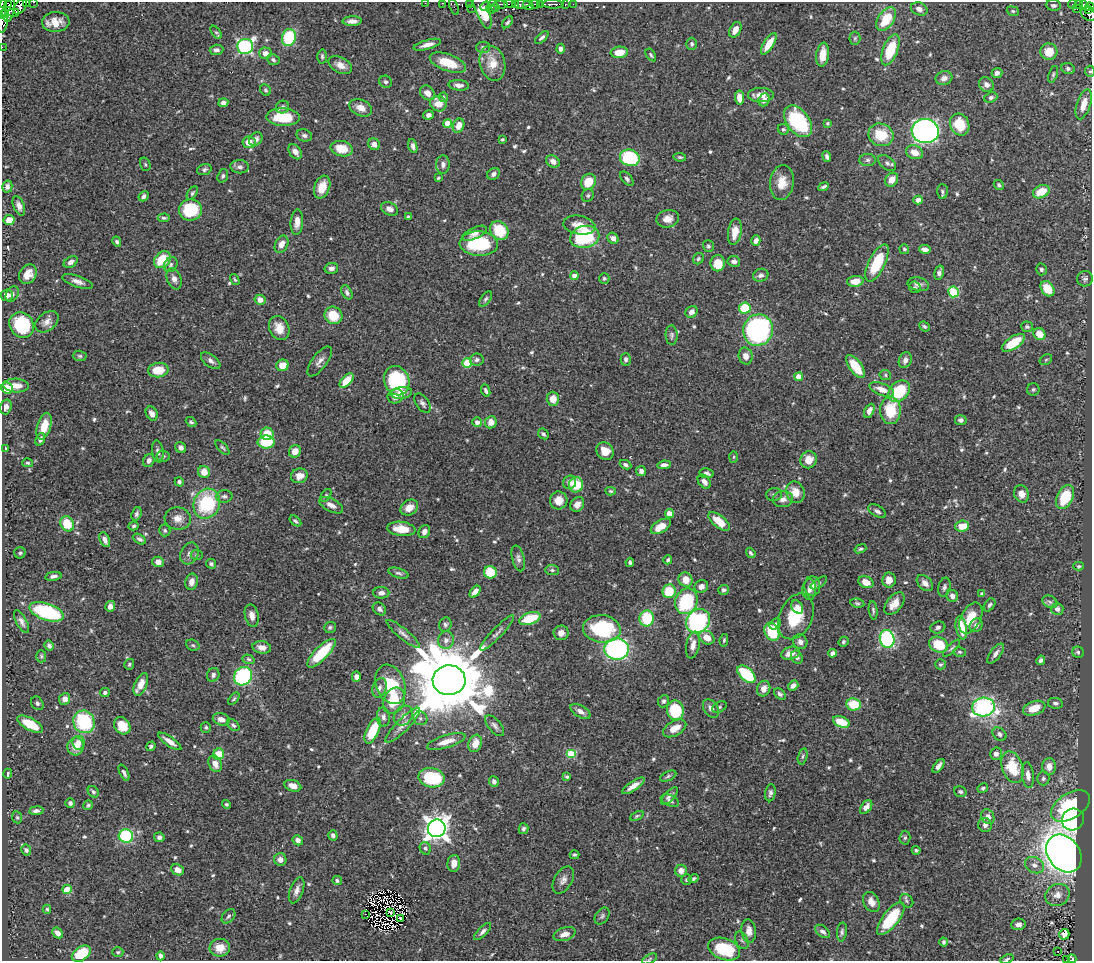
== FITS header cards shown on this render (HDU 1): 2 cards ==
NAXIS1  =                 1090
NAXIS2  =                  959

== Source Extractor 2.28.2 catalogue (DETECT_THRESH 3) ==
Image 1090 x 959 px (HDU 1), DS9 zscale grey, 1 PNG px = 1 image px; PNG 1094 x 963 px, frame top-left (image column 1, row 959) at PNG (2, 2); each listed source drawn as its Kron ellipse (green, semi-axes under 4 px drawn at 4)
Background 0.407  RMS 0.015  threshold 0.0442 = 3 sigma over >= 5 px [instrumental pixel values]
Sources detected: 636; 8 with non-positive FLUX_AUTO (blend fragments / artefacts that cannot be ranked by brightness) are neither listed nor drawn; of the other 628, the 500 brightest by FLUX_AUTO listed and drawn (128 fainter detections omitted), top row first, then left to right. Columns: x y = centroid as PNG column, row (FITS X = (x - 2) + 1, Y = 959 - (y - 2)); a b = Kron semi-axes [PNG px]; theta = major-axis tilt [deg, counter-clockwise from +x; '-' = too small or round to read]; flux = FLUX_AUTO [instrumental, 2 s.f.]
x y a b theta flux
27 2 2 2 - 19
33 2 3 2 - 9.4
9 3 3 2 - 28
425 3 2 2 - 3.2
443 3 3 2 - 7
469 4 3 3 - 25
501 4 7 2 0 62
510 4 6 3 -6 26
516 4 3 3 - 22
521 4 9 4 6 23
535 4 4 3 - 58
541 4 3 2 - 6.6
553 4 11 3 -2 19
565 4 3 3 - 20
573 4 2 2 - 2.5
1072 4 4 3 - 6.2
1078 4 4 3 - 9.4
481 5 25 7 -71 40
528 5 5 4 - 190
1053 5 7 5 -6 2.4
1083 5 3 3 - 17
20 6 9 5 56 48
492 6 7 5 74 8.5
454 7 8 4 -71 7.8
485 7 5 3 - 40
1090 7 4 3 - 22
472 8 3 2 - 5.3
496 8 2 2 - 3.2
2 9 9 4 83 200
919 9 8 6 -22 6
1077 9 2 2 - 1.7
9 10 12 6 80 140
1088 10 3 2 - 3
1013 11 6 4 -22 1.6
3 13 7 3 -40 110
14 13 5 3 - 62
1089 14 8 6 -35 43
886 19 13 7 56 33
2 21 11 5 85 45
352 21 9 5 1 6.1
56 22 13 10 3 12
507 22 7 4 49 1.9
735 30 8 5 62 7.6
216 32 7 4 -54 1.6
542 37 8 4 41 2.5
289 38 9 7 76 57
855 38 6 5 - 2
692 44 6 5 - 2.2
769 44 12 5 58 18
427 45 14 4 16 6.2
2 47 2 2 - 3.2
245 47 8 7 - 190
483 47 7 5 1 3
561 49 5 4 - 3.7
216 50 7 5 5 3.6
890 50 16 7 69 41
619 52 8 5 5 16
1049 52 8 8 - 18
265 53 6 6 - 6.7
651 55 7 4 -57 1.9
823 55 12 6 83 14
322 57 7 5 -86 2
273 60 6 5 - 2.4
448 63 19 8 -20 27
492 63 18 12 -76 20
340 65 12 7 -28 8.1
1068 68 7 5 -23 2.9
1090 71 6 5 - 1.6
997 73 5 5 - 4.2
1053 74 8 4 72 1.9
944 78 8 7 - 6.1
386 82 6 6 - 2.6
986 84 8 6 -44 5
459 85 10 5 -5 6
265 90 6 5 - 1.7
427 93 8 6 -43 6.3
761 95 13 7 0 10
443 97 5 4 - 1.8
739 97 7 4 -83 11
991 97 6 5 - 2.6
764 100 7 5 68 4.9
223 103 5 4 - 4
438 104 8 7 - 13
1084 104 15 7 72 13
283 107 7 6 - 3
361 108 12 8 -25 9.2
428 115 5 4 - 3
283 117 16 9 -1 32
798 121 18 11 -52 87
828 123 3 3 - 1.8
448 124 4 4 - 18
960 125 11 9 -65 27
458 126 7 5 66 11
783 129 6 5 - 1.7
925 131 13 12 - 510
304 135 8 6 -14 3
881 135 13 11 -21 27
256 139 7 6 - 4.3
502 140 4 3 - 1.5
249 142 6 6 - 11
374 144 6 5 - 5.3
413 146 7 4 -75 4.1
342 149 11 7 -13 21
295 152 8 5 -52 6.1
914 152 9 6 -21 12
680 157 6 4 -7 1.5
827 157 5 4 - 2.8
630 158 10 8 -16 74
868 160 8 6 3 2.9
553 161 7 5 -35 5.8
887 163 10 6 -37 4
145 164 7 5 -74 1.7
443 165 9 6 87 4
240 167 9 6 -6 4.3
204 170 7 5 20 2.4
493 174 6 5 - 3.3
223 176 7 5 72 2.3
438 178 4 3 - 1.6
627 179 8 5 -50 2.7
892 180 7 6 - 9.6
588 182 8 7 - 18
782 183 17 12 83 16
999 185 5 4 - 1.9
7 187 6 5 - 4.4
322 187 11 7 69 15
824 187 6 3 27 2.1
942 191 7 5 -88 2.3
1041 192 9 6 28 19
192 193 7 4 56 1.8
588 195 6 5 - 1.9
144 196 5 4 - 3.3
918 200 4 4 - 6
19 206 10 5 -68 4.9
389 209 9 6 -25 6.6
190 210 11 10 - 54
408 217 4 3 - 1.6
164 218 6 3 4 1.8
668 219 11 8 14 7.8
9 220 5 5 - 11
297 222 13 6 86 7.3
579 225 16 9 -10 13
499 230 10 8 -51 32
735 232 13 6 81 14
475 233 13 5 25 5.3
585 237 15 11 11 86
613 238 6 5 - 5.7
756 240 5 4 - 4.5
117 242 5 4 - 2.1
282 244 9 6 64 7.8
479 244 19 12 -3 67
708 246 6 5 - 2.1
904 249 5 4 - 1.7
925 249 6 4 -10 6.5
698 259 6 5 - 1.8
162 260 9 7 47 29
734 261 6 5 - 3.7
71 262 7 5 31 4.3
718 263 8 7 - 17
877 263 20 8 64 48
171 265 8 6 59 2.5
331 268 7 5 12 4
1041 269 6 5 - 2.6
939 273 7 4 76 3.9
28 274 10 8 56 10
761 275 8 6 17 4.3
574 276 4 4 - 10
604 278 5 5 - 1.7
174 279 11 7 -69 5.3
1085 279 8 7 - 2.8
235 280 6 4 -58 1.6
78 281 16 5 -20 6
855 281 8 5 6 12
918 284 11 6 -11 5.3
915 287 6 5 - 1.9
1048 289 8 6 -53 24
347 292 7 5 -62 3.1
953 292 5 5 - 73
12 294 8 6 63 4
7 295 6 6 - 6.5
486 299 9 4 53 2.2
260 300 5 5 - 7.3
745 308 6 5 - 35
691 312 6 5 - 5.3
333 315 9 8 - 26
47 322 13 8 39 6.7
22 325 13 11 -55 53
924 326 5 4 - 1.8
1027 327 6 5 - 2.5
279 328 12 9 -66 13
758 330 16 15 - 210
1039 334 6 5 - 14
672 335 10 6 -88 2.8
1013 343 13 6 33 35
80 356 7 5 -2 2
746 356 8 7 - 5.6
626 359 6 5 - 2.9
477 360 7 6 - 3.1
905 360 8 6 67 4.7
1046 360 7 4 31 1.6
211 361 11 6 -38 3.9
320 361 18 7 54 6.2
467 363 5 4 - 38
282 365 6 5 - 13
855 366 13 6 -53 31
158 370 10 7 6 21
885 375 6 5 - 1.6
799 377 4 4 - 17
347 381 9 5 47 20
397 381 15 12 -69 100
16 385 13 7 -3 10
7 388 6 5 - 17
882 389 13 6 -21 10
1033 389 6 6 - 1.8
486 390 6 3 -67 2.5
899 391 12 9 45 44
401 393 11 5 7 7.8
395 396 8 7 - 6.6
553 399 7 6 - 11
422 403 11 6 -56 3.8
6 407 7 5 74 4
890 410 13 10 -90 37
869 411 7 4 63 5.5
152 414 7 5 -60 6.2
961 420 6 5 - 3.2
191 422 6 4 -41 2
477 422 5 5 - 5.5
491 422 6 6 - 8.5
44 426 14 7 74 15
267 434 6 6 - 22
543 434 6 4 -44 2.7
40 439 6 4 68 2.9
266 442 8 6 0 39
181 448 6 5 - 3.6
222 448 9 4 -46 1.9
5 449 4 3 - 1.8
158 451 11 5 -82 3.4
295 451 6 6 - 9.8
605 451 9 8 - 13
163 456 6 5 - 2.1
734 457 6 4 88 1.6
149 460 7 5 66 4.4
808 460 8 8 - 13
28 463 5 4 - 1.5
625 465 6 4 -26 2.8
664 465 7 4 7 4.9
641 471 5 5 - 3.8
204 472 6 6 - 12
707 473 7 5 -9 3.1
299 476 8 7 - 7.9
179 482 5 4 - 2.6
570 482 7 6 - 6.7
704 482 8 5 -49 5.9
576 485 7 7 - 27
611 491 5 4 - 1.5
795 492 11 9 -70 14
1021 494 9 7 -69 7.6
326 495 7 4 54 1.8
774 495 8 6 3 2.6
224 496 8 6 4 3.2
1065 497 12 8 63 33
783 499 10 8 6 6
559 500 9 9 - 9.4
207 504 15 13 66 75
577 504 8 6 51 6.1
331 505 13 6 -28 6.1
409 508 9 7 32 11
877 511 10 5 -31 3.6
136 514 7 4 71 2.5
669 514 4 4 - 8.8
178 519 13 11 -7 9.2
295 521 7 4 -37 2.2
719 521 13 6 -39 20
67 524 8 6 -59 33
134 526 5 4 - 1.6
661 526 11 6 32 14
962 526 7 5 3 17
401 529 14 7 -6 19
165 530 6 5 - 2
424 532 7 5 62 5.1
139 539 7 4 -29 2.8
105 540 8 5 -65 5
860 549 6 3 20 1.8
20 553 6 5 - 1.8
189 553 11 8 62 5.2
751 553 5 3 - 1.9
197 555 6 5 - 1.5
518 558 13 6 -76 4.1
668 560 4 3 - 2
158 562 6 5 - 6.7
630 562 4 3 - 1.9
211 564 5 4 - 2.3
1079 566 5 4 - 1.6
552 570 7 5 -1 2.3
490 572 6 6 - 28
398 573 10 4 -18 2.6
53 576 8 4 10 3.3
686 580 7 7 - 12
889 580 7 6 - 9.7
191 582 8 6 78 7.9
866 582 8 5 -23 11
819 583 9 4 34 1.9
925 583 9 6 -43 5.1
701 586 7 6 - 4.8
812 586 9 8 - 5.4
944 587 10 6 76 3
724 590 5 5 - 2.7
809 590 10 6 90 5.6
669 591 7 6 - 29
475 592 7 4 47 8.6
381 593 8 5 -1 4.5
982 594 4 4 - 2.3
952 596 6 5 - 4.8
686 601 13 11 66 76
1050 602 8 6 -28 2.6
857 603 7 4 -10 1.7
894 604 13 7 50 11
990 605 7 5 54 2.2
110 606 6 5 - 5.9
797 607 7 5 -55 4
379 609 7 5 -41 3.4
1057 609 6 6 - 3.9
873 610 9 3 -83 2
47 612 18 8 -19 100
252 616 11 7 -77 6.7
796 616 24 16 65 36
647 618 8 7 - 46
971 618 17 9 63 20
530 619 11 6 19 32
698 621 13 11 50 150
21 622 12 5 -62 4.3
775 624 6 5 - 2.8
445 625 7 6 - 2.4
976 625 7 6 - 3.8
330 627 6 5 - 2.2
938 627 7 6 - 2.5
961 628 11 5 -78 23
602 629 19 13 -5 71
772 632 9 7 -67 39
497 633 24 5 46 5.1
561 633 7 7 - 6.3
403 634 21 5 -39 5.2
707 638 8 6 -35 11
887 639 9 7 -75 140
446 640 9 8 - 6
724 640 6 4 79 1.7
800 642 7 7 - 5.1
843 642 5 4 - 1.8
193 645 7 5 -21 1.9
693 645 13 6 80 7.6
939 645 10 7 -25 35
49 646 5 4 - 3
262 647 9 6 -9 7.3
952 648 11 4 45 2.3
617 649 12 10 -4 220
960 652 6 5 - 1.6
1078 652 6 5 - 2.2
321 653 19 6 45 42
790 653 9 6 16 11
832 653 4 4 - 4.3
996 653 12 5 53 4.8
41 656 6 5 - 1.7
797 657 7 5 -56 2.5
248 659 6 4 -18 1.8
1041 660 5 4 - 2.7
129 664 5 5 - 1.9
940 664 5 5 - 1.9
746 674 11 6 -42 57
213 675 7 6 - 3.4
243 676 9 8 - 140
356 677 5 4 - 4.4
449 680 16 15 - 15000
141 684 12 6 67 11
390 684 20 14 -67 45
793 686 5 4 - 5.8
379 688 10 7 71 4.4
764 689 8 6 66 7.7
105 692 5 4 - 2.5
780 694 6 4 -41 2.8
65 699 6 5 - 6.1
234 699 7 4 52 1.5
394 701 14 10 61 32
664 701 6 5 - 3
37 703 7 6 - 2.7
1055 703 7 5 -10 2.6
853 704 7 6 - 28
720 707 7 5 28 2.1
983 707 11 9 5 220
711 708 10 7 -57 5.6
1034 708 12 7 19 17
675 710 10 8 -81 50
580 711 11 5 -30 5.6
403 716 11 8 49 5.7
383 717 10 6 -86 4
420 718 7 6 - 2.6
221 719 8 6 -15 7
84 722 11 10 - 74
841 722 9 5 -23 22
30 724 14 6 -28 26
233 725 7 5 -43 2.5
403 725 23 6 45 7.4
122 726 9 7 -53 18
495 726 13 6 -50 3.7
206 727 5 5 - 1.7
675 728 13 7 30 13
373 731 14 6 66 40
999 734 7 6 - 3.4
170 741 14 4 -35 7.2
446 741 20 6 17 11
78 743 7 6 - 5.8
475 743 9 6 71 11
76 746 9 8 - 13
151 746 5 4 - 2.4
219 754 6 5 - 24
571 754 5 4 - 46
996 754 6 5 - 5.1
803 756 8 4 77 2
215 764 8 6 -68 8.8
938 766 8 4 52 4.3
1049 766 8 6 -90 8.1
1012 767 16 10 -71 38
124 773 9 4 -65 3
8 774 5 3 - 1.9
1028 775 13 6 -83 6.2
668 776 9 4 26 2.1
567 777 4 3 - 1.7
431 778 13 9 -10 73
1043 778 7 6 - 2.4
494 782 5 4 - 3.7
293 786 9 5 -19 7
633 786 13 4 33 8.3
983 788 5 4 - 2.2
93 792 6 5 - 2.3
960 792 6 5 - 2.4
770 793 8 5 81 3.3
670 796 11 5 46 3.6
670 801 9 5 -23 3
70 803 5 4 - 2.5
227 804 4 4 - 2.1
88 805 5 4 - 1.7
1070 806 21 12 32 62
866 807 8 5 52 6.7
36 811 7 4 7 2.9
637 816 7 4 25 1.6
17 817 6 5 - 1.6
988 817 8 6 -62 5.5
1073 820 11 10 - 150
985 825 7 6 - 4.5
437 828 9 8 - 980
523 829 5 4 - 2.4
333 835 5 4 - 2.9
126 836 7 6 - 75
159 837 5 5 - 3.2
905 838 7 5 87 2
298 840 5 5 - 4.6
425 848 6 5 - 2.2
26 850 5 4 - 2.2
916 850 4 4 - 1.9
1064 853 20 15 -53 1300
575 855 5 4 - 1.9
280 859 6 6 - 6.1
454 863 8 6 83 8
1034 865 10 7 -28 5.7
177 870 6 5 - 8.2
681 871 6 6 - 6.9
694 879 5 4 - 1.8
337 880 5 4 - 2.5
563 880 15 8 59 6.2
686 880 5 5 - 1.7
67 889 4 4 - 14
297 890 13 6 70 5.9
1057 895 12 10 25 8.8
907 901 7 6 - 2.1
871 902 11 7 -61 8.7
47 909 4 4 - 1.5
391 912 4 2 - 2.1
366 914 3 2 - 1.6
228 916 8 5 50 2.8
602 916 9 6 53 2.5
400 918 4 2 - 2
891 919 20 8 52 50
1018 924 7 5 7 4
749 931 12 7 -83 7.1
822 931 8 5 -37 3.6
483 932 11 4 46 3.9
842 932 9 5 82 2.6
58 933 6 4 -41 5.3
565 934 11 6 17 8
1064 934 5 5 - 6.7
742 940 9 6 -63 2.7
944 942 4 3 - 2
220 948 10 9 - 14
724 949 16 10 -21 50
1058 951 3 2 - 1.6
118 952 5 4 - 1.5
81 954 10 6 35 37
160 956 4 3 - 3.1
649 959 8 4 28 1.7
1007 959 7 3 19 1.7
1072 959 4 4 - 34
1066 960 3 2 - 2.4
At the frame edge (FLAGS 8, measured only in part): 16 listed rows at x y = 27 2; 33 2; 9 3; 425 3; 443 3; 1090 7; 2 9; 3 13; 1089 14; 2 21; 2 47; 1090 71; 649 959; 1007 959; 1072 959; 1066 960
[128 fainter detections neither listed nor drawn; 8 non-positive-flux detections neither listed nor drawn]